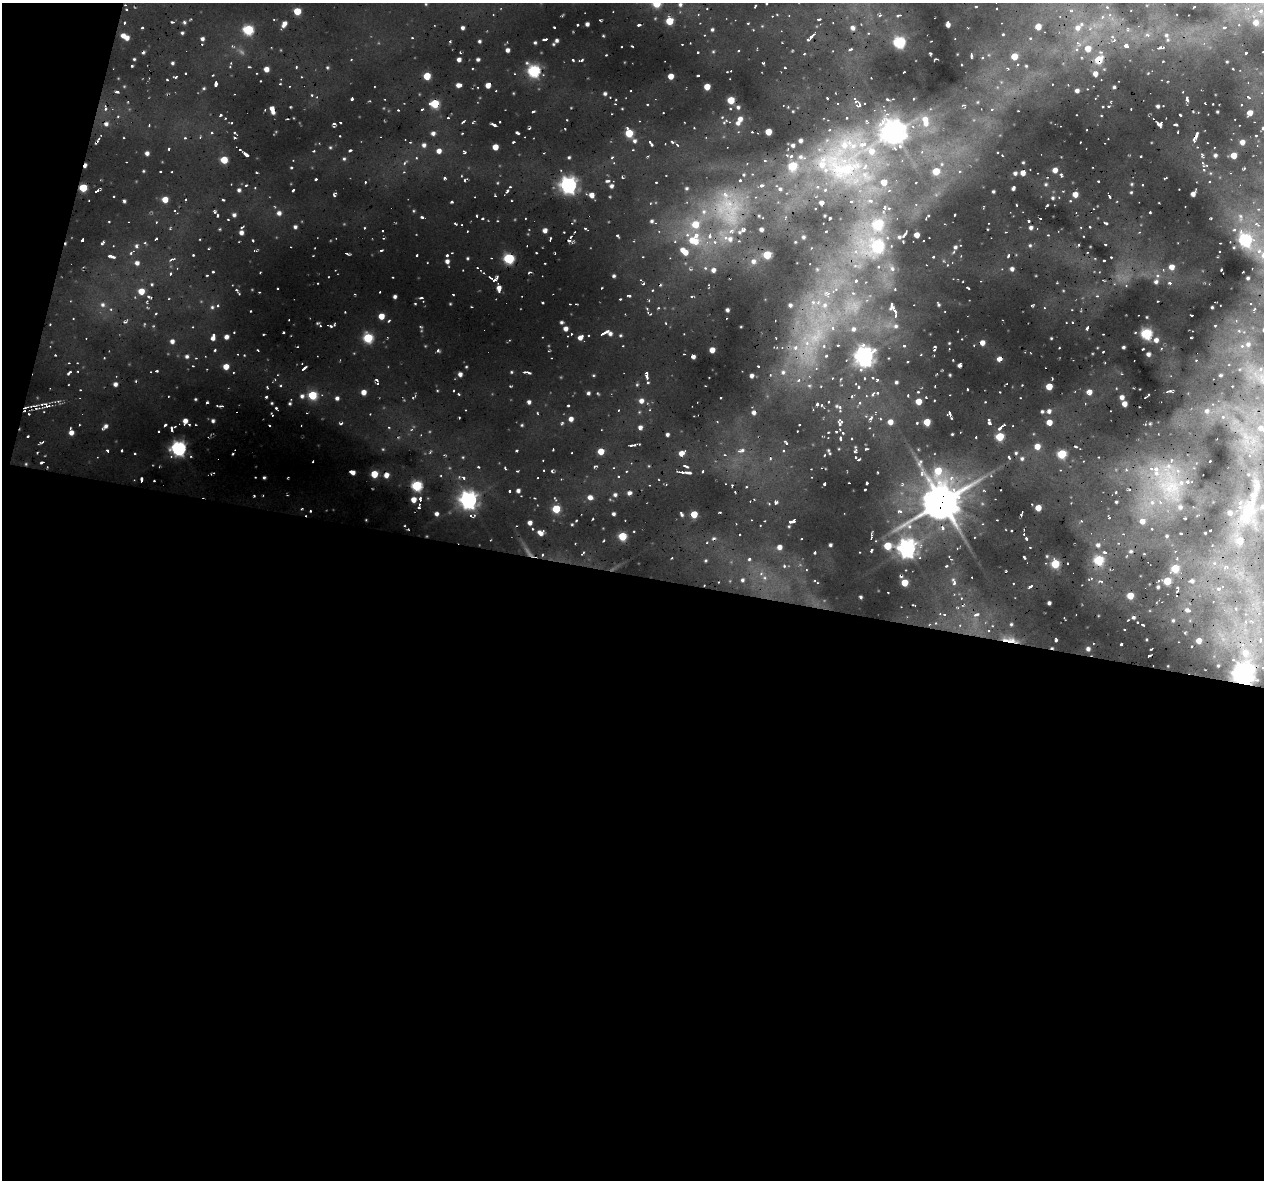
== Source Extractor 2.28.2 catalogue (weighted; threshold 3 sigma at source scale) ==
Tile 13 of 4 x 4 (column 1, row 4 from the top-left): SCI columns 23-1284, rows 323-1500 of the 5081 x 5296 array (HDU 1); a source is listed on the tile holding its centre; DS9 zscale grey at full resolution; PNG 1266 x 1182 px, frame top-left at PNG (2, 3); no overlay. Shown black and unused: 53% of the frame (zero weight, under 3 of 4 exposures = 4% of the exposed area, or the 3 px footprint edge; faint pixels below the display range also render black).
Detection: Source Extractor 2.28.2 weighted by HDU 2 'WHT'; one run over the whole footprint, this tile lists its part. Background 0.758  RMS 0.12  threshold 0.525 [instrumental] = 3 sigma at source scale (4.5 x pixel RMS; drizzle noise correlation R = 1.50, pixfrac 1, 0.0396/0.0396 arcsec/px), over >= 5 px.
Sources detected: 154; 1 cosmic-ray / hot-pixel residue — not listed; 3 inside a brighter listed object's ellipse — not listed separately; the other 150 listed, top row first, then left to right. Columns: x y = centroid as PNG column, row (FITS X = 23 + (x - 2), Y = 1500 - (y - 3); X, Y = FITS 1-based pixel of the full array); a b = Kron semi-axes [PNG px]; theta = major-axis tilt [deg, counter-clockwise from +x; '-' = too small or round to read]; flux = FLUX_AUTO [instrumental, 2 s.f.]
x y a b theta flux
656 3 5 4 - 99
297 12 5 4 - 59
669 21 5 4 - 70
1255 23 5 5 - 20
948 25 4 4 - 13
1038 27 4 4 - 35
248 30 5 5 - 170
127 38 5 5 - 19
899 42 5 5 - 280
1088 49 5 4 - 34
507 50 4 3 - 10
1014 56 5 5 - 36
459 59 4 3 - 12
1098 60 5 4 - 71
266 69 4 4 - 20
534 71 5 5 - 310
1095 74 4 4 - 15
428 76 6 4 84 48
671 76 4 4 - 24
216 83 4 2 - 16
458 85 5 4 - 15
488 85 4 4 - 21
707 87 4 4 - 36
1077 91 5 3 - 10
731 100 4 4 - 64
434 103 6 5 - 100
272 108 5 3 - 13
1250 113 4 4 - 22
740 119 5 4 - 16
925 119 6 5 - 22
768 132 4 4 - 37
894 132 7 6 - 2500
629 133 5 4 - 93
1242 142 4 4 - 16
495 147 4 4 - 31
439 151 5 4 - 16
872 151 5 5 - 17
246 154 5 3 - 10
1234 156 5 4 - 30
224 160 4 4 - 61
792 166 5 5 - 110
1055 170 4 4 - 18
936 171 4 4 - 63
1023 173 4 3 - 21
316 179 3 2 - 6.6
884 182 4 4 - 36
568 185 5 5 - 970
83 188 4 4 - 79
1075 194 4 4 - 22
1193 194 4 3 - 14
591 195 5 4 - 21
165 199 5 4 - 34
279 213 4 4 - 11
1028 221 3 2 - 10
696 224 7 7 - 45
878 224 5 5 - 160
241 232 4 4 - 12
917 235 4 3 - 26
692 240 7 6 - 43
1245 240 5 5 - 360
878 246 5 5 - 230
685 252 6 5 - 25
767 255 4 4 - 87
509 258 5 5 - 220
447 261 4 4 - 11
1171 267 5 4 - 24
713 270 4 3 - 11
499 288 6 3 90 19
141 291 5 4 - 40
381 316 4 4 - 35
895 316 3 3 - 11
565 329 4 4 - 14
606 332 6 3 19 15
1146 334 5 5 - 230
226 337 4 4 - 13
580 337 5 3 - 17
213 338 7 3 83 15
368 338 5 4 - 170
1156 340 4 4 - 13
172 341 4 4 - 11
982 343 4 4 - 18
712 350 4 3 - 28
865 356 6 6 - 1400
999 359 6 3 42 16
226 366 5 4 - 28
460 374 4 4 - 11
1049 387 4 4 - 46
1090 391 7 3 -45 16
363 392 4 4 - 22
313 395 6 5 - 91
1122 397 4 4 - 14
641 401 4 4 - 15
529 402 4 3 - 8.8
918 402 4 4 - 39
1124 404 4 4 - 20
1049 411 4 3 - 11
571 419 4 3 - 15
185 421 4 4 - 18
890 422 5 4 - 23
927 422 4 4 - 52
1049 422 4 4 - 29
989 423 5 3 - 11
840 424 6 4 89 13
640 427 4 4 - 11
71 432 5 4 - 17
1000 436 5 5 - 91
1037 447 5 4 - 28
179 448 5 5 - 660
601 451 4 4 - 43
681 453 6 3 26 20
1062 454 5 4 - 140
42 462 3 2 - 7
938 471 6 6 - 54
352 472 5 3 - 16
374 474 4 4 - 58
386 475 4 4 - 16
141 480 3 2 - 10
867 483 3 2 - 7.3
824 484 3 2 - 7.4
417 486 5 5 - 220
518 490 4 3 - 9.2
629 493 5 3 - 10
590 497 4 4 - 15
413 499 5 4 - 21
468 500 5 5 - 1200
941 502 10 9 - 6200
1038 508 4 4 - 36
556 509 4 4 - 90
1230 513 5 3 - 13
694 514 4 4 - 57
793 521 6 3 36 16
1142 521 5 4 - 18
530 523 4 3 - 13
540 533 6 4 -28 16
622 536 5 4 - 97
1240 541 5 5 - 42
887 546 5 5 - 74
779 547 4 4 - 16
907 548 6 6 - 1400
749 559 3 2 - 6.8
1098 560 5 5 - 140
1055 564 5 4 - 110
1175 569 6 4 20 67
1167 581 4 4 - 75
905 583 4 4 - 52
1130 596 4 4 - 47
1199 641 4 4 - 23
1088 649 5 3 - 9.7
1245 653 5 5 - 17
1243 674 6 6 - 2000
Overlapping masked pixels (flux is a lower limit): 3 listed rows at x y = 1098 60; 941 502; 1243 674
Isophote crosses this tile's border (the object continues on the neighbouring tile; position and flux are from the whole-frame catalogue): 1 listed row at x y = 656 3
Unlisted compact peaks at least as high as the median listed source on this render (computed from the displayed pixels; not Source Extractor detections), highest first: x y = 337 398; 587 24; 545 231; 106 426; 436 514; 395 296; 302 396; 693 356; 1148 354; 147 153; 588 393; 234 215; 557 40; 433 133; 239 190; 494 125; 137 263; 424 145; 187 356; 213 420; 82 240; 422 217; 165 425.